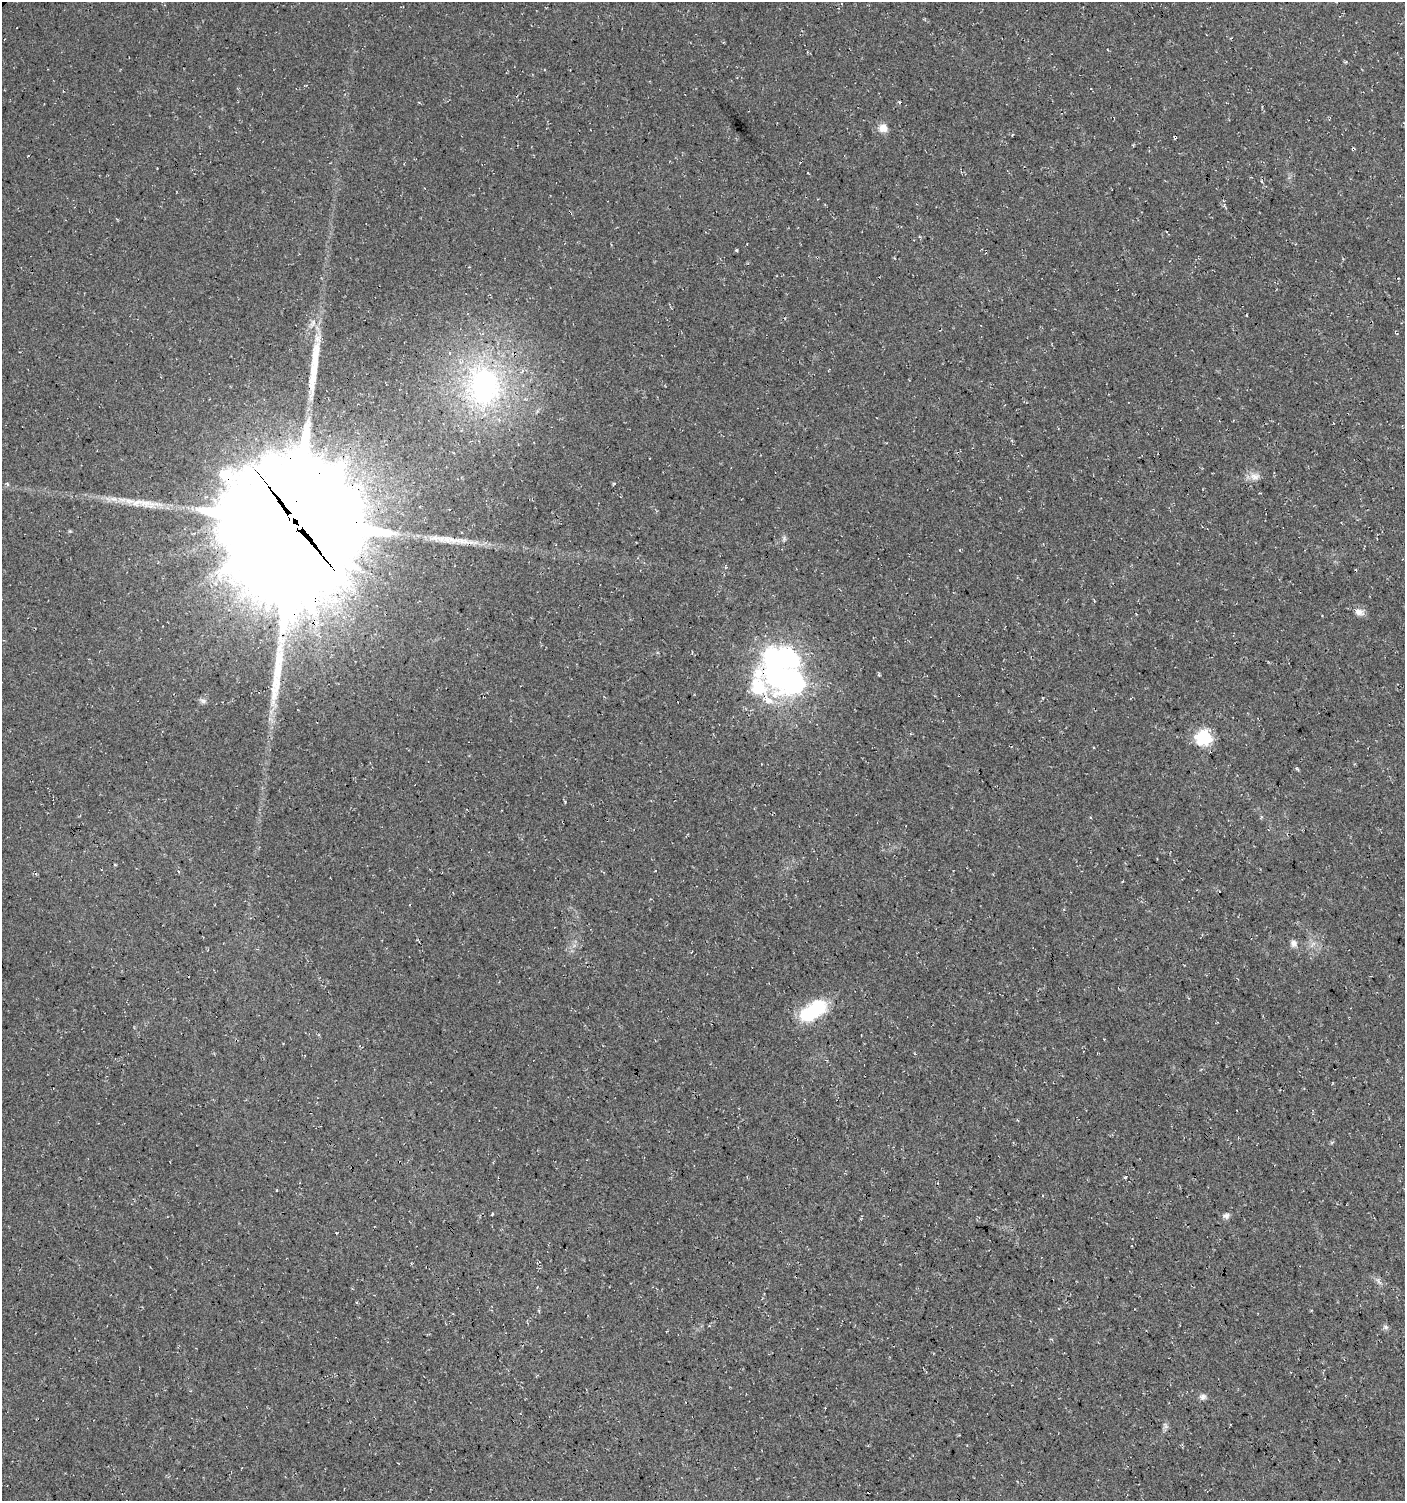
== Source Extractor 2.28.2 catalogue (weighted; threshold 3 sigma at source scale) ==
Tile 6 of 4 x 4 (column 2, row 2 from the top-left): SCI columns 1549-2951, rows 3009-4507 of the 5964 x 6007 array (HDU 1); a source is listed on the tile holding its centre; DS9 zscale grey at full resolution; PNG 1407 x 1503 px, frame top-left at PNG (2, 2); no overlay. Shown black and unused: <1% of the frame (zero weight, under 3 of 4 exposures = <1% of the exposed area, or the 3 px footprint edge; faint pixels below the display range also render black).
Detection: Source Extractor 2.28.2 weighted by HDU 2 'WHT'; one run over the whole footprint, this tile lists its part. Background 0.018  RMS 0.0064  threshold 0.0288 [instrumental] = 3 sigma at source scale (4.5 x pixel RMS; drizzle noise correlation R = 1.50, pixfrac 1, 0.0396/0.0396 arcsec/px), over >= 5 px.
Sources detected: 36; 2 inside a brighter object's white glare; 2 cosmic-ray / hot-pixel residue — not listed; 2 inside a brighter listed object's ellipse — not listed separately; the other 30 listed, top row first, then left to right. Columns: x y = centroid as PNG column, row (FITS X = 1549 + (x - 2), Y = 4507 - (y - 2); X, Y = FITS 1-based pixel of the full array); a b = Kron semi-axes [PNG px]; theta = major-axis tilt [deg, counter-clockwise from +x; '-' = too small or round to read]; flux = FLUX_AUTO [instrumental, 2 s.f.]
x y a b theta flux
883 128 11 10 - 5.4
1353 149 3 3 - 1
315 364 58 11 83 24
484 386 50 39 -78 130
1255 476 15 9 1 4.8
7 483 5 3 - 0.84
614 484 5 2 - 0.69
114 499 10 7 -14 3.4
145 503 22 10 -9 9.3
294 522 49 46 88 29000
784 538 7 4 -72 1.2
463 541 20 9 -9 7.4
960 550 3 3 - 0.6
1359 612 12 8 -19 4
787 657 9 8 - 180
277 670 65 13 83 39
794 682 9 8 - 310
758 688 18 12 -73 68
203 701 9 5 -21 1.8
1204 738 7 7 - 140
655 871 3 2 - 0.47
1064 909 3 3 - 0.56
1294 943 9 8 - 2.9
813 1010 34 17 34 36
276 1191 3 3 - 1.1
1226 1216 8 8 - 2.2
1385 1327 8 6 -1 1.6
1203 1397 9 8 - 2.2
825 1408 2 2 - 0.41
1165 1426 11 4 -67 1.5
Overlapping masked pixels (flux is a lower limit): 4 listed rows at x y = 1353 149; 294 522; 277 670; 758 688
Unlisted compact peaks at least as high as the median listed source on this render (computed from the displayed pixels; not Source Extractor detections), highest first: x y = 737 250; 1297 769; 492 1214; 565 802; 1126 1177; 70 531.